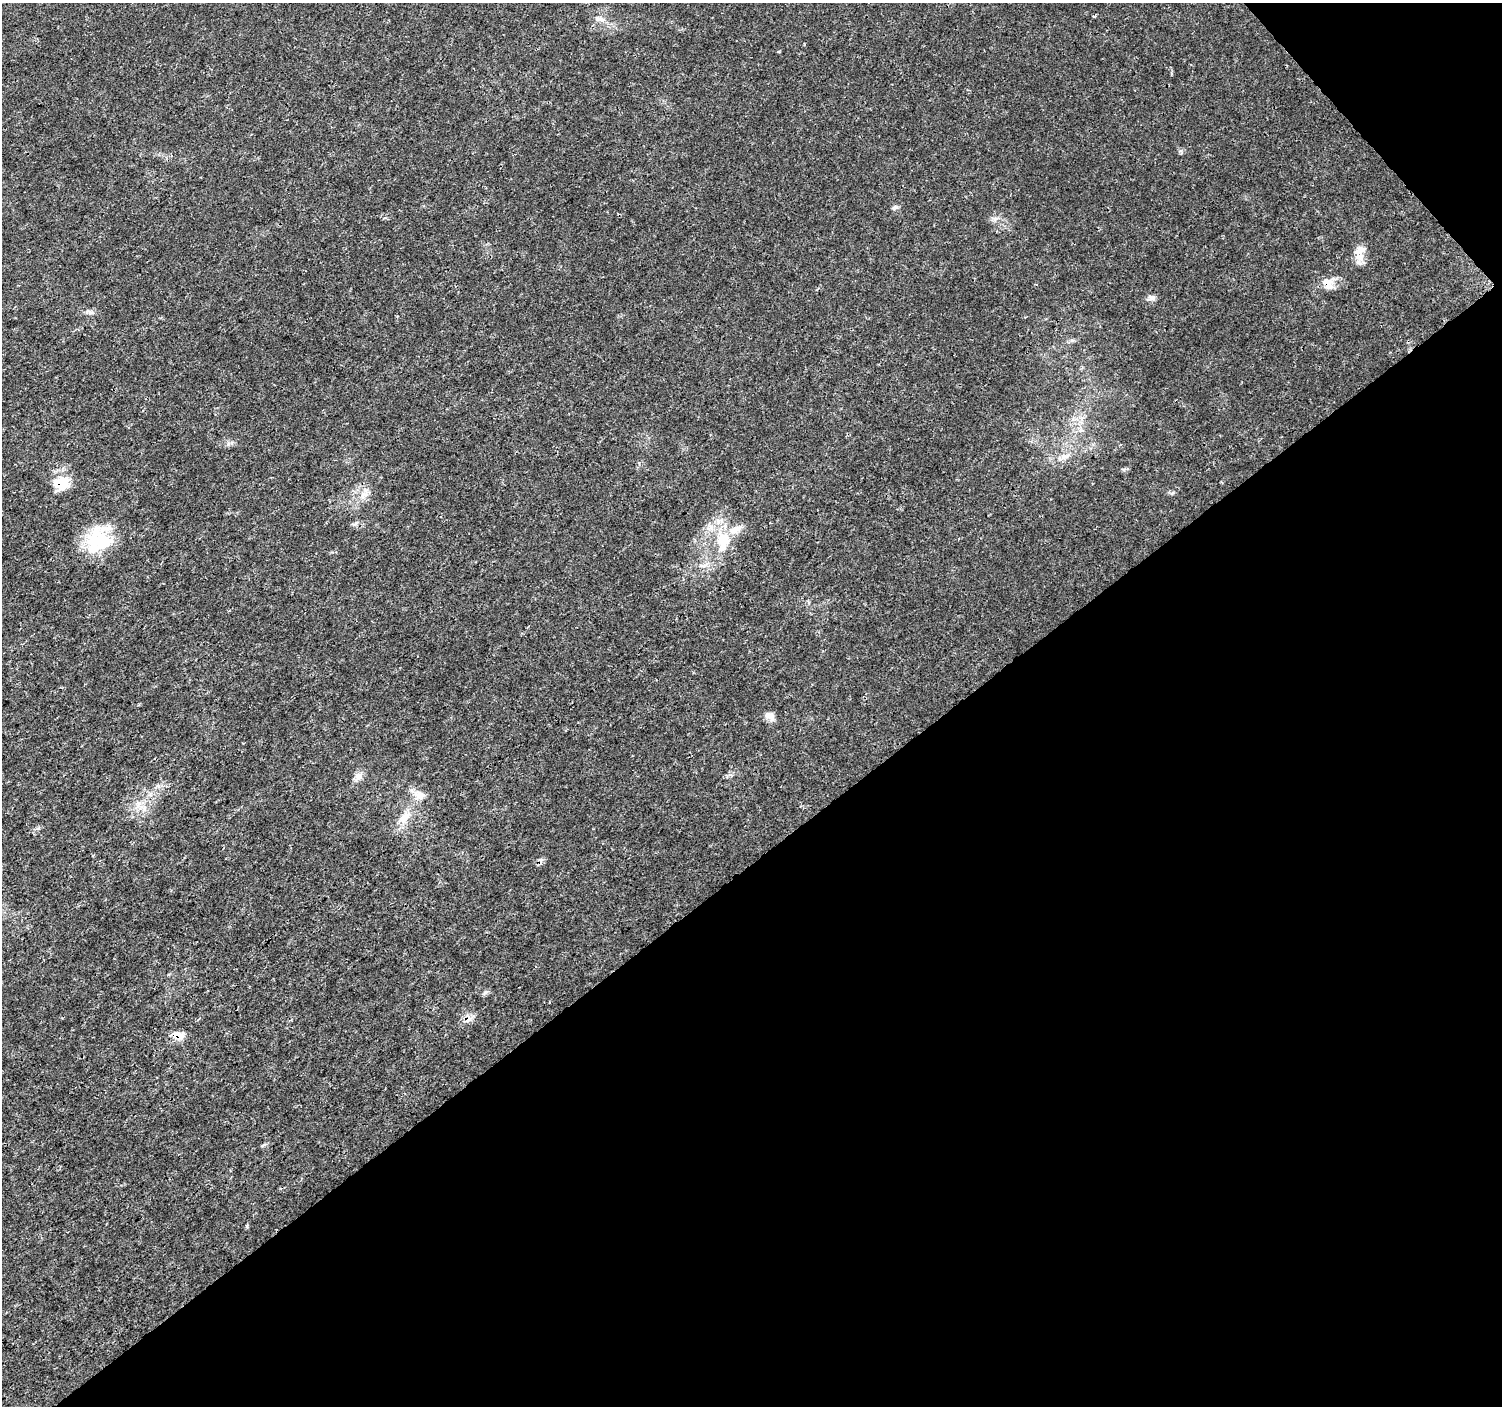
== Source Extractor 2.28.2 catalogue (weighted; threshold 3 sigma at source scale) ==
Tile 12 of 4 x 4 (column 4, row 3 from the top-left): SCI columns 4507-6006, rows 1613-3016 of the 6007 x 5966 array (HDU 1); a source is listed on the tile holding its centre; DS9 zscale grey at full resolution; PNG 1504 x 1408 px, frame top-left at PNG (2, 3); no overlay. Shown black and unused: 40% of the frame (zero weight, under 3 of 4 exposures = <1% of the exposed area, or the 3 px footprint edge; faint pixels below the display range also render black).
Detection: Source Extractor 2.28.2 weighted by HDU 2 'WHT'; one run over the whole footprint, this tile lists its part. Background 0.00477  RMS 0.0014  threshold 0.00631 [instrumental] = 3 sigma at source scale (4.5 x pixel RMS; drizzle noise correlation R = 1.50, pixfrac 1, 0.0396/0.0396 arcsec/px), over >= 5 px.
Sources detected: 28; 1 cosmic-ray / hot-pixel residue — not listed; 4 inside a brighter listed object's ellipse — not listed separately; the other 23 listed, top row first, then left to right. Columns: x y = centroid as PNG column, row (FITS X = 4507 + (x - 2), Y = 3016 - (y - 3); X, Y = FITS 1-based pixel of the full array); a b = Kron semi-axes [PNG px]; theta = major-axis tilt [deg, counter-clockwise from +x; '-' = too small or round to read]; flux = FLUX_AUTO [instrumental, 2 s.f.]
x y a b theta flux
1094 16 3 3 - 0.48
597 18 6 5 - 0.32
778 51 4 3 - 0.17
894 208 7 5 45 0.27
995 219 7 4 -89 0.34
1359 250 19 9 17 1.3
1328 283 17 15 66 1.7
1152 298 9 8 - 0.57
89 312 12 5 -22 0.45
1065 457 14 6 18 0.81
61 483 21 16 27 3.3
364 494 8 6 -43 0.65
103 541 29 23 29 6.1
723 542 31 19 77 5.2
702 566 10 4 -13 0.4
770 716 16 9 -31 0.83
358 777 12 8 45 0.86
419 795 18 10 -23 1.3
404 817 18 10 46 1.8
468 1018 13 7 86 0.83
178 1035 14 9 -20 1.5
263 1145 9 3 33 0.22
247 1226 5 4 - 0.21
Overlapping masked pixels (flux is a lower limit): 4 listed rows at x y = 1328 283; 61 483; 468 1018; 178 1035
Unlisted compact peaks at least as high as the median listed source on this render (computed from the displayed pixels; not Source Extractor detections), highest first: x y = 485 992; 1181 151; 1124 470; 1172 493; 228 443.